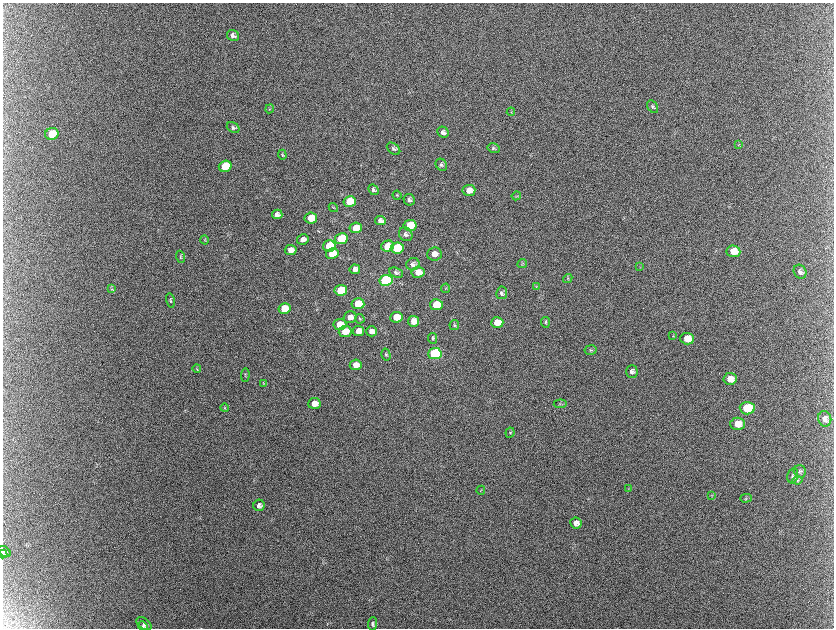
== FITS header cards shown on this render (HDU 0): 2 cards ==
NAXIS1  =                 1663 / length of data axis 1
NAXIS2  =                 1252 / length of data axis 2

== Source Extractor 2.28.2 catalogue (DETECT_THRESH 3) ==
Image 1663 x 1252 px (HDU 0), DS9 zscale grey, zoomed out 1/2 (1 PNG px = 2 x 2 image px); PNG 836 x 630 px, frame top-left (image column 2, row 1251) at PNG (3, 3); each listed source drawn as its Kron ellipse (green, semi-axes under 4 px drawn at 4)
Background 2130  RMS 31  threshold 94.1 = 3 sigma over >= 5 px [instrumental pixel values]
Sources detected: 108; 9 cannot appear on this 1/2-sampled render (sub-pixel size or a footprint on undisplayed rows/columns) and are neither listed nor drawn; the other 99 listed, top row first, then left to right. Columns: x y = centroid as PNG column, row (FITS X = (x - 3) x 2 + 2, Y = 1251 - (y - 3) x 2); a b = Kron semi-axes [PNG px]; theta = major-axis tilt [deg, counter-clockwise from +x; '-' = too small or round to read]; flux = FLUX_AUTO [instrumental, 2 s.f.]
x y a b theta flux
233 36 6 5 - 2.0e+04
653 107 7 5 -60 1.3e+04
270 109 5 3 - 6.2e+03
511 112 4 3 - 5.5e+03
233 127 7 5 -34 1.3e+04
443 132 6 5 - 2.3e+04
52 134 7 6 - 1.9e+05
739 144 3 2 - 4.2e+03
493 148 6 4 -15 1.1e+04
393 149 7 5 -39 1.5e+04
282 155 5 3 - 6.5e+03
441 165 6 5 - 1.5e+04
225 166 6 5 - 2.6e+05
373 190 6 4 -43 1.2e+04
469 190 6 5 - 6.0e+04
397 195 4 4 - 8.0e+03
516 196 4 2 - 5.1e+03
409 200 6 5 - 1.6e+04
350 201 6 5 - 2.1e+05
333 207 5 3 - 6.4e+03
277 214 5 4 - 2.4e+04
311 218 6 5 - 1.6e+05
380 220 5 4 - 2.7e+04
410 225 6 5 - 1.9e+05
356 228 6 5 - 1.2e+05
406 234 7 6 - 2.0e+04
303 239 6 5 - 3.3e+04
341 239 6 5 - 3.2e+05
204 240 4 3 - 5.7e+03
329 246 6 5 - 3.0e+05
388 246 6 5 - 1.3e+05
397 248 6 5 - 5.2e+05
291 250 6 5 - 4.5e+04
733 251 7 6 - 7.8e+04
332 254 6 5 - 1.9e+05
434 254 7 6 - 4.8e+04
181 257 6 4 -69 8.2e+03
413 264 6 6 - 2.0e+04
522 264 5 2 - 6.3e+03
640 267 3 2 - 3.9e+03
355 269 5 5 - 3.1e+04
418 272 6 5 - 7.0e+04
800 272 7 6 - 2.6e+04
396 273 7 5 -25 1.4e+04
568 278 5 3 - 6.2e+03
386 280 6 5 - 1.5e+06
536 286 4 3 - 5.3e+03
445 288 4 3 - 5.7e+03
112 289 3 2 - 3.7e+03
341 290 6 5 - 3.7e+05
502 293 6 5 - 1.6e+04
170 300 7 4 -78 9.2e+03
358 304 6 5 - 1.4e+05
436 305 6 5 - 2.0e+05
284 309 6 5 - 1.5e+05
350 317 6 5 - 4.6e+04
396 317 6 5 - 1.3e+05
360 319 5 4 - 8.1e+03
414 321 5 5 - 6.0e+04
497 322 6 5 - 9.2e+04
545 322 5 4 - 7.9e+03
340 324 6 5 - 1.2e+05
454 325 5 5 - 1.0e+04
345 331 6 5 - 1.2e+05
358 331 5 5 - 6.2e+04
371 331 5 5 - 3.7e+04
673 336 3 2 - 3.7e+03
432 338 5 4 - 1.0e+04
687 339 7 6 - 1.2e+05
591 350 6 4 8 1.1e+04
386 354 6 4 -76 1.0e+04
435 354 6 5 - 1.2e+06
356 365 6 5 - 5.4e+04
197 369 4 3 - 5.2e+03
632 371 6 5 - 2.2e+04
245 375 7 3 85 6.9e+03
730 379 6 6 - 5.9e+04
263 384 3 3 - 4.8e+03
314 403 6 5 - 6.2e+04
560 404 6 2 5 4.9e+03
225 408 4 3 - 6.4e+03
747 408 7 6 - 3.4e+05
825 419 8 6 -74 3.4e+04
738 424 7 6 - 7.6e+04
510 433 5 4 - 8.9e+03
800 471 6 6 - 1.7e+04
793 476 8 5 78 1.6e+04
797 480 5 4 - 1.1e+04
629 489 4 2 - 5.1e+03
481 490 5 3 - 6.3e+03
712 495 4 2 - 3.3e+03
746 498 6 3 1 8.3e+03
259 505 6 5 - 2.2e+04
576 523 6 5 - 3.2e+04
4 551 7 4 -37 1.6e+04
3 554 4 2 - 4.6e+03
144 624 8 5 -36 2.1e+04
373 624 6 4 87 1.5e+04
143 626 5 2 - 8.1e+03
At the frame edge (FLAGS 8, measured only in part): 2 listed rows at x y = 4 551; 3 554
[9 sub-pixel or undisplayed-footprint detections neither listed nor drawn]